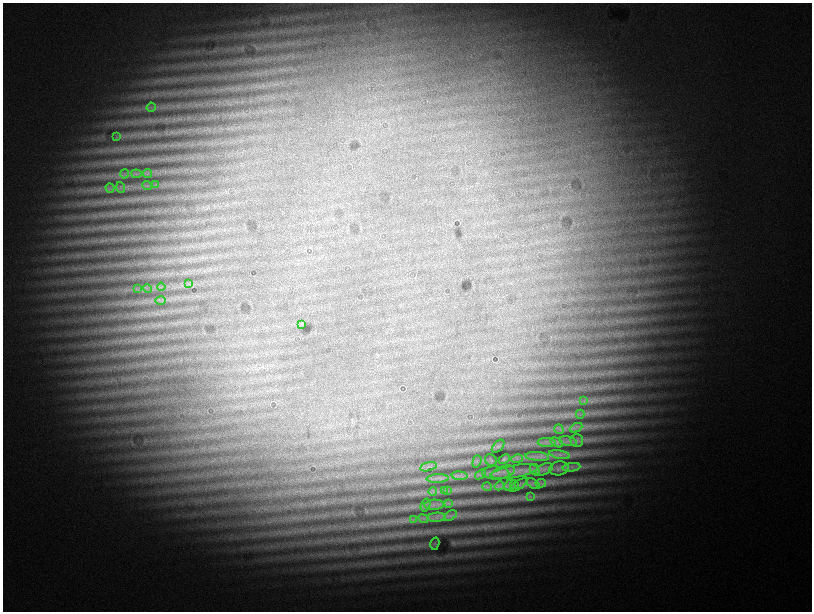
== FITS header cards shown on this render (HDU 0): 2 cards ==
NAXIS1  =                 1619
NAXIS2  =                 1219

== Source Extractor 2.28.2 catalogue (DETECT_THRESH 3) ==
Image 1619 x 1219 px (HDU 0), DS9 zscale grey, zoomed out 1/2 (1 PNG px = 2 x 2 image px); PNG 814 x 614 px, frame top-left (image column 2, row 1218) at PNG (3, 3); each listed source drawn as its Kron ellipse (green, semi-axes under 4 px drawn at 4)
Background 1820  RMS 140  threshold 433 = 3 sigma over >= 5 px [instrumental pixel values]
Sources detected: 61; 1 cannot appear on this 1/2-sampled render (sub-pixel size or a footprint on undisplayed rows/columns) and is neither listed nor drawn; the other 60 listed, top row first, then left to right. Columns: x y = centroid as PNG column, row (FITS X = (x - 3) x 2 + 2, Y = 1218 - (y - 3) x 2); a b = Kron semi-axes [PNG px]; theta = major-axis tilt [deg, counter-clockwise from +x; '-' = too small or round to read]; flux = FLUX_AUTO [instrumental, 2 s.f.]
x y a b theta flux
151 107 5 3 - 44000
117 137 4 3 - 31000
147 173 5 2 - 25000
125 174 5 3 - 46000
136 174 5 2 - 51000
147 185 5 4 - 51000
156 185 4 2 - 30000
121 187 5 4 - 56000
110 188 4 2 - 33000
188 284 4 2 - 26000
161 287 4 3 - 46000
148 288 5 2 - 24000
137 289 4 2 - 32000
161 301 5 3 - 49000
301 325 4 2 - 20000
584 401 4 2 - 25000
580 414 4 2 - 28000
576 428 7 3 25 83000
559 429 5 2 - 34000
577 440 6 6 - 79000
568 441 9 4 -13 120000
556 442 7 4 -28 73000
547 443 9 4 -3 120000
498 446 8 4 47 40000
560 455 10 3 -11 100000
537 456 12 4 -5 160000
504 459 6 4 23 84000
517 459 6 2 11 44000
491 460 6 5 - 61000
477 461 6 3 73 33000
428 467 8 2 13 35000
572 467 9 4 8 120000
559 468 10 7 11 110000
544 469 9 5 26 100000
535 470 6 3 -49 56000
514 471 25 6 11 260000
503 472 12 6 17 130000
496 473 13 6 -2 170000
480 474 6 4 37 66000
459 476 8 4 -3 82000
438 478 11 3 3 110000
541 483 5 3 - 69000
514 484 4 3 - 29000
533 484 7 3 -32 59000
510 485 6 5 - 69000
519 485 11 3 35 45000
499 486 5 3 - 48000
487 487 5 2 - 32000
447 490 4 2 - 25000
444 491 4 3 - 44000
433 492 4 3 - 49000
531 496 4 2 - 38000
449 503 4 2 - 24000
425 505 6 4 70 56000
434 505 10 5 4 140000
450 516 7 3 32 66000
437 517 9 4 5 130000
423 519 5 3 - 51000
413 520 4 3 - 41000
435 544 6 1 75 25000
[1 sub-pixel or undisplayed-footprint detection neither listed nor drawn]